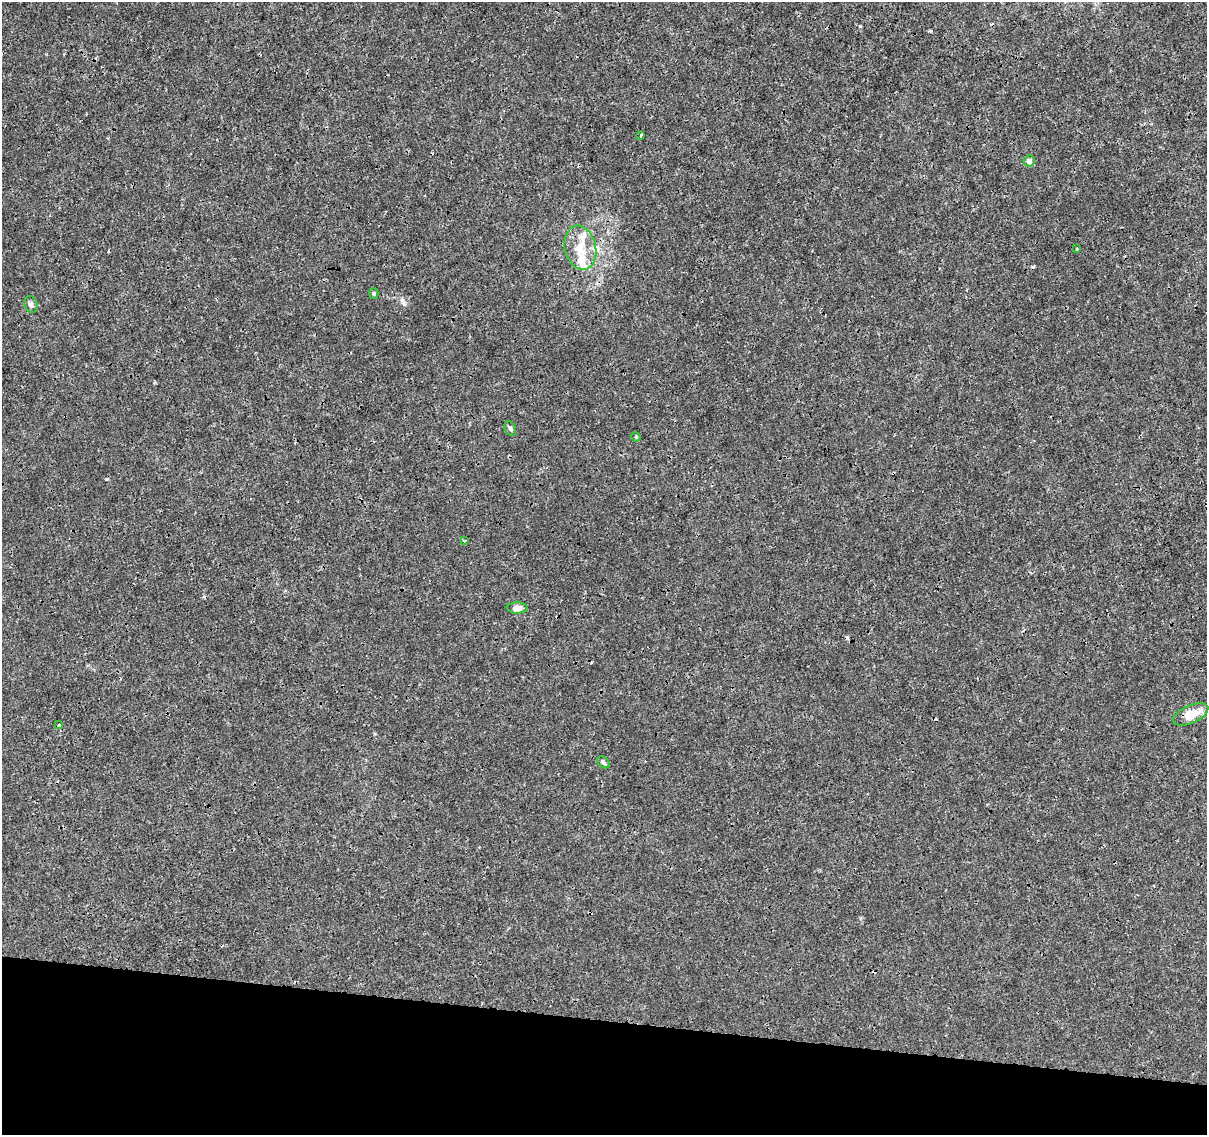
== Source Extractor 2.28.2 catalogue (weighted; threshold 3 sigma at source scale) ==
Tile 15 of 4 x 4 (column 3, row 4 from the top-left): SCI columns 2421-3625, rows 285-1417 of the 4831 x 5041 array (HDU 1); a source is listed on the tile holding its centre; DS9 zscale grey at full resolution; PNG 1209 x 1137 px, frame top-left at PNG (2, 2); each listed source drawn as its Kron ellipse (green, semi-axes under 4 px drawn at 4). Shown black and unused: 10% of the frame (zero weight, under 3 of 4 exposures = <1% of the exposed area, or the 3 px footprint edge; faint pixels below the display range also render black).
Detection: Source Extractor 2.28.2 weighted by HDU 2 'WHT'; one run over the whole footprint, this tile lists its part. Background 1.45e-04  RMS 7.4e-04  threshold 0.00333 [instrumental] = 3 sigma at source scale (4.5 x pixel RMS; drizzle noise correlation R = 1.50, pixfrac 1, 0.0396/0.0396 arcsec/px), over >= 5 px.
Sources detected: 22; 6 cosmic-ray / hot-pixel residue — neither listed nor drawn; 3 inside a brighter listed object's ellipse — not listed separately; the other 13 listed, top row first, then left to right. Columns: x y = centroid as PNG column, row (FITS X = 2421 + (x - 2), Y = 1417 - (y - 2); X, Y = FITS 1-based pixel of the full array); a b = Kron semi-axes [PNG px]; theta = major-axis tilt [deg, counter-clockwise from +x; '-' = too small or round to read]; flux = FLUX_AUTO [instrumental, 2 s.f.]
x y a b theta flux
641 135 3 3 - 0.18
1029 161 5 5 - 0.33
580 248 22 15 -76 1.8
1077 249 4 3 - 0.059
374 293 5 4 - 0.1
31 304 8 6 -72 0.25
510 428 8 5 -66 0.19
636 437 5 4 - 0.072
464 541 3 3 - 0.084
517 608 10 5 0 0.57
1191 714 19 9 24 1.3
59 725 3 2 - 0.092
603 762 7 5 -39 0.14
Unlisted compact peaks at least as high as the median listed source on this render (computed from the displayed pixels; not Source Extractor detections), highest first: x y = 860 26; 402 300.